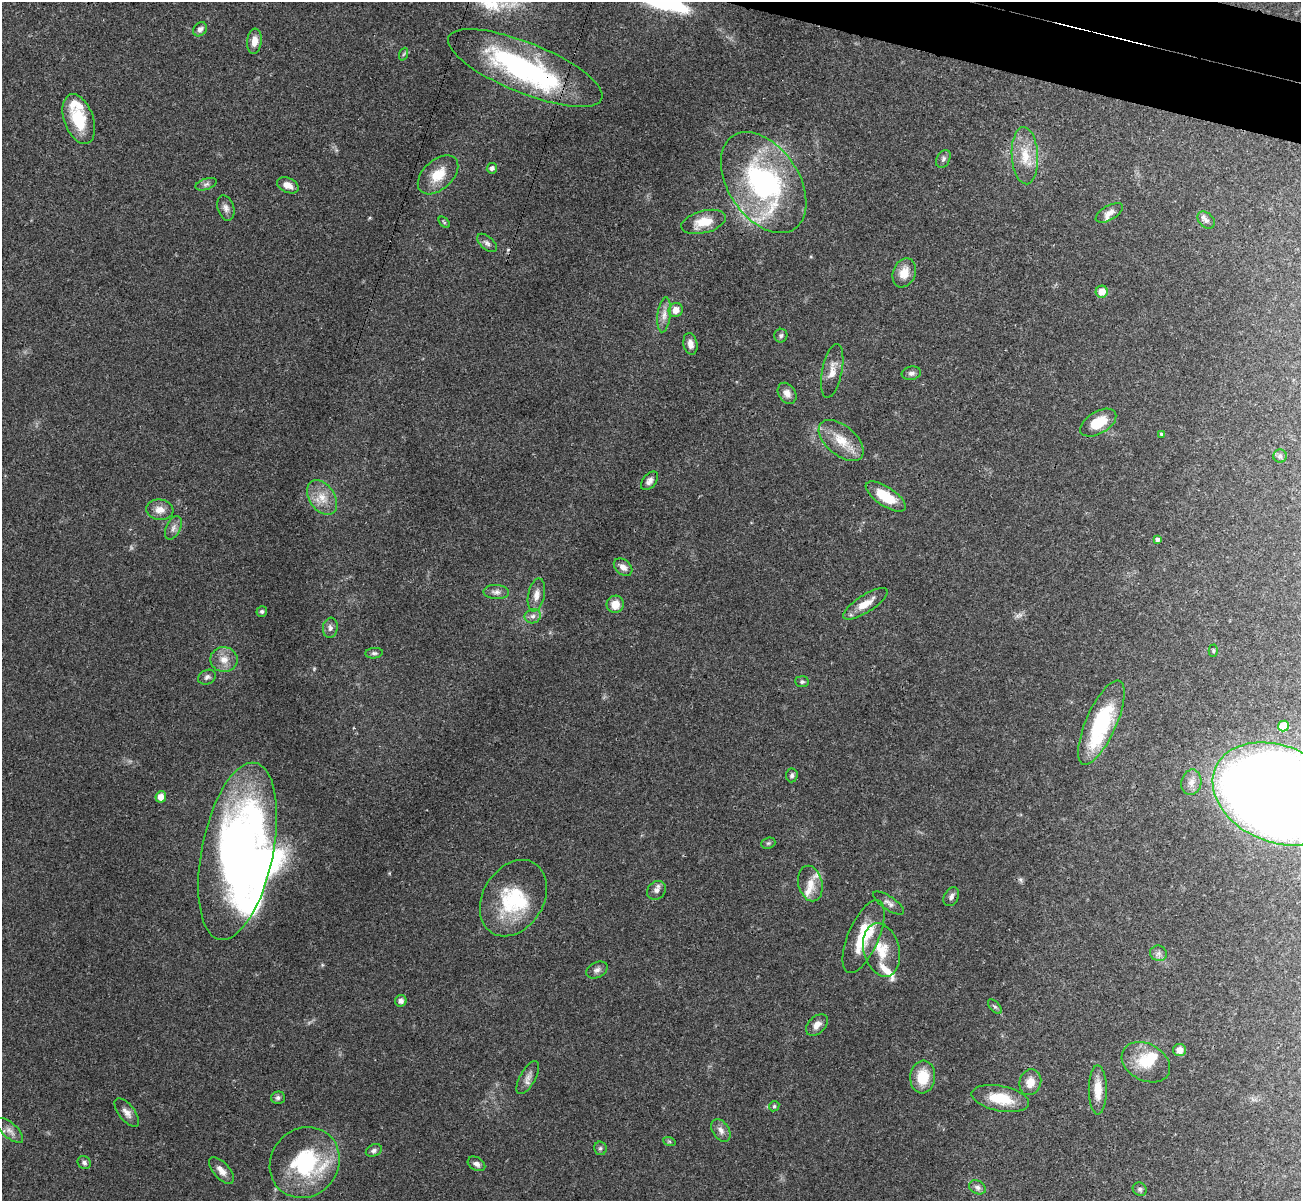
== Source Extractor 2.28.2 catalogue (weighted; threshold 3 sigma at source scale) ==
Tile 10 of 4 x 4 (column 2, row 3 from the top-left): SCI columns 1323-2621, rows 1510-2708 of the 5240 x 5291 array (HDU 1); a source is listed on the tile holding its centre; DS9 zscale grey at full resolution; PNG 1303 x 1203 px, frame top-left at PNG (2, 2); each listed source drawn as its Kron ellipse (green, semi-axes under 4 px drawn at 4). Shown black and unused: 3% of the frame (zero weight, under 3 of 4 exposures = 6% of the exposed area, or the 3 px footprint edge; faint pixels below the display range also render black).
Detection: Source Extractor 2.28.2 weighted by HDU 2 'WHT'; one run over the whole footprint, this tile lists its part. Background 0.0482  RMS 0.0052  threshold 0.0236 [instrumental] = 3 sigma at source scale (4.5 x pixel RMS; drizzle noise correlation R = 1.50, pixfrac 1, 0.05/0.05 arcsec/px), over >= 5 px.
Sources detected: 103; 6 inside a brighter object's white glare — neither listed nor drawn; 6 inside a brighter listed object's ellipse — not listed separately; the other 91 listed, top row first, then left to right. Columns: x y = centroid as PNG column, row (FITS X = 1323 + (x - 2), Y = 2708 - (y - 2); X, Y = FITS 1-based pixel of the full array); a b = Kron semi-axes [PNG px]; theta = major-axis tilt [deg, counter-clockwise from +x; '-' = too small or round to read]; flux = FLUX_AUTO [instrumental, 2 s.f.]
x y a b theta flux
200 29 8 6 49 2.1
254 41 12 7 83 5.2
404 54 7 4 69 0.78
525 68 83 25 -22 100
79 119 26 14 -70 20
1025 156 29 13 -87 12
943 159 9 6 63 1.6
492 168 5 5 - 2
438 175 24 15 43 11
764 183 56 35 -56 110
206 184 11 5 19 1.6
288 185 11 7 -25 4.3
226 208 13 8 -72 2.5
1109 213 15 7 30 3.4
1206 220 10 7 -43 2.2
444 222 7 3 -46 0.63
704 222 23 11 14 11
487 243 12 6 -42 1.9
904 273 15 11 68 7.2
1102 292 6 6 - 6.4
676 310 7 6 - 4.9
664 315 18 6 83 4.1
781 336 7 6 - 1.3
690 344 11 7 -79 3.1
832 371 27 10 78 5.8
911 373 10 6 10 1.9
787 393 11 8 -57 3.5
1098 423 20 11 30 13
1161 434 4 4 - 0.64
841 440 27 14 -40 12
1280 456 6 6 - 1.4
650 481 11 6 50 2.4
886 496 23 9 -33 15
322 498 19 12 -55 8.6
160 510 13 10 -7 4.8
173 528 12 7 64 2.7
1158 539 4 4 - 1.4
623 567 10 7 -40 3.1
496 592 13 7 -3 2.5
536 595 17 8 79 4.1
615 604 9 8 - 6.4
865 604 26 8 32 7.4
262 611 5 5 - 0.98
533 616 8 7 - 2.1
330 628 10 7 82 2.1
1213 651 6 4 -89 0.77
374 653 9 5 6 1.3
224 660 13 12 - 5.7
207 677 9 7 26 1.8
802 682 7 5 -6 1.1
1101 723 45 15 66 40
1283 726 5 5 - 11
792 775 7 6 - 1.3
1191 782 13 10 77 3.9
1277 794 67 48 -23 1200
161 797 5 5 - 4.3
768 843 7 5 20 0.93
238 851 90 35 78 280
810 883 18 12 -77 6.2
657 890 10 8 44 2.6
951 897 10 7 61 2
513 898 41 30 58 35
889 903 18 6 -34 2.6
863 937 39 15 67 21
881 950 27 17 -75 14
1159 953 8 7 - 1.9
597 970 11 7 27 2.2
401 1001 6 5 - 2.2
995 1007 9 4 -46 1.1
817 1025 13 8 46 3.5
1179 1050 6 6 - 4
1146 1062 25 18 -28 15
923 1077 16 12 84 13
528 1078 18 7 61 3.2
1030 1082 13 11 75 5.9
1098 1090 24 9 -90 9
278 1098 7 6 - 1.5
1000 1098 29 12 -11 15
774 1106 5 4 - 0.76
127 1112 17 8 -51 3.4
10 1130 17 7 -42 3.4
721 1130 12 8 -57 3
669 1141 6 4 -19 0.74
600 1148 7 6 - 1.2
374 1150 8 6 26 1.4
305 1162 37 33 50 50
84 1163 7 6 - 1.4
476 1164 9 6 -31 2.1
221 1171 16 8 -48 4.2
977 1187 9 6 -27 1.8
1140 1189 7 6 - 1.4
Overlapping masked pixels (flux is a lower limit): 2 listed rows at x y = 525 68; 238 851
Isophote crosses this tile's border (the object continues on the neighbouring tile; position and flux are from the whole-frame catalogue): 1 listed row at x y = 1277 794